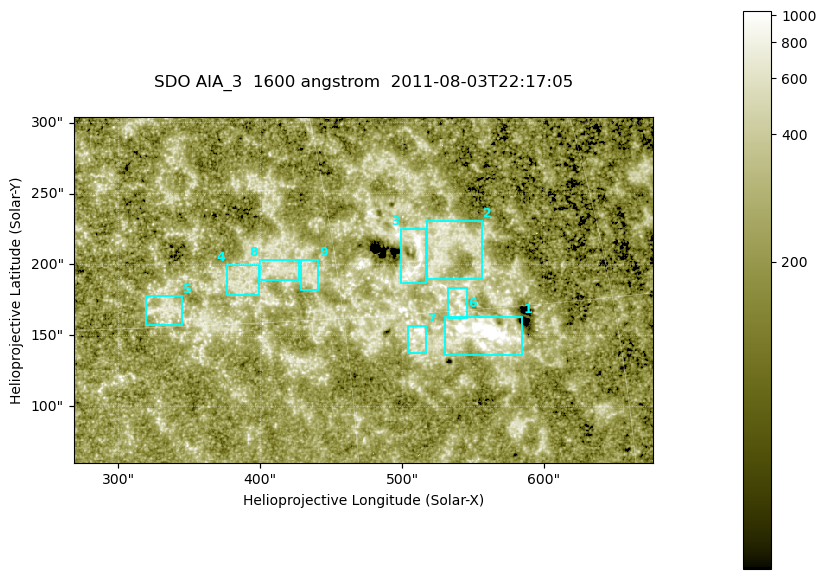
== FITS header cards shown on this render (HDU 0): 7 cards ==
TELESCOP= 'SDO     '           /
INSTRUME= 'AIA_3   '           /
WAVELNTH=                 1600 /
WAVEUNIT= 'angstrom'           /
DATE-OBS= '2011-08-03T22:17:05.120' /
CTYPE1  = 'HPLN-TAN'           /
CTYPE2  = 'HPLT-TAN'           /

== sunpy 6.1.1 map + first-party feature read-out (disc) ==
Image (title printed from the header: SDO AIA_3  1600 angstrom  2011-08-03T22:17:05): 670 x 401 px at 0.609 arcsec/px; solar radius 946 arcsec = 1552 px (partial field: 3.5% of the solar disc is inside the frame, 100% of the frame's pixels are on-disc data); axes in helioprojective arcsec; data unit not stated in the header (colour bar unlabelled)
Pointing: header CRPIX1/2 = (2047.81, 2050.03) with CRVAL1/2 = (0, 0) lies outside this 670 x 401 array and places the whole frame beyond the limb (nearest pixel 1.38 R_sun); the SolarSoft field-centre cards XCEN/YCEN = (472.6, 182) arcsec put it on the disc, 2003 arcsec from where CRPIX/CRVAL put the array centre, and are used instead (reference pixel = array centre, CRVAL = XCEN/YCEN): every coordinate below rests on XCEN/YCEN
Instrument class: DISC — disc imager (sunpy class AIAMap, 1600 A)
Bright regions (active regions / flare kernels): reference = the on-disc median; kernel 5 px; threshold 5 sigma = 336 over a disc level ~215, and >= 1.15x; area >= 268 px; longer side >= 5 px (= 3 arcsec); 9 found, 9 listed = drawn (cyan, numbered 1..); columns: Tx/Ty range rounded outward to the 2 arcsec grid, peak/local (2 s.f.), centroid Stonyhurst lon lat
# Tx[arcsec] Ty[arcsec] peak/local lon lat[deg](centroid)
1 530..586 136..164 13 +37 +14
2 516..556 188..232 3.5 +36 +18
3 498..518 186..226 8.9 +34 +17
4 376..400 178..200 3.1 +25 +17
5 318..346 156..178 3.5 +21 +16
6 532..546 162..184 3.9 +36 +15
7 504..518 138..158 6.4 +34 +14
8 398..428 188..204 3.4 +27 +17
9 428..442 182..204 3.2 +29 +17